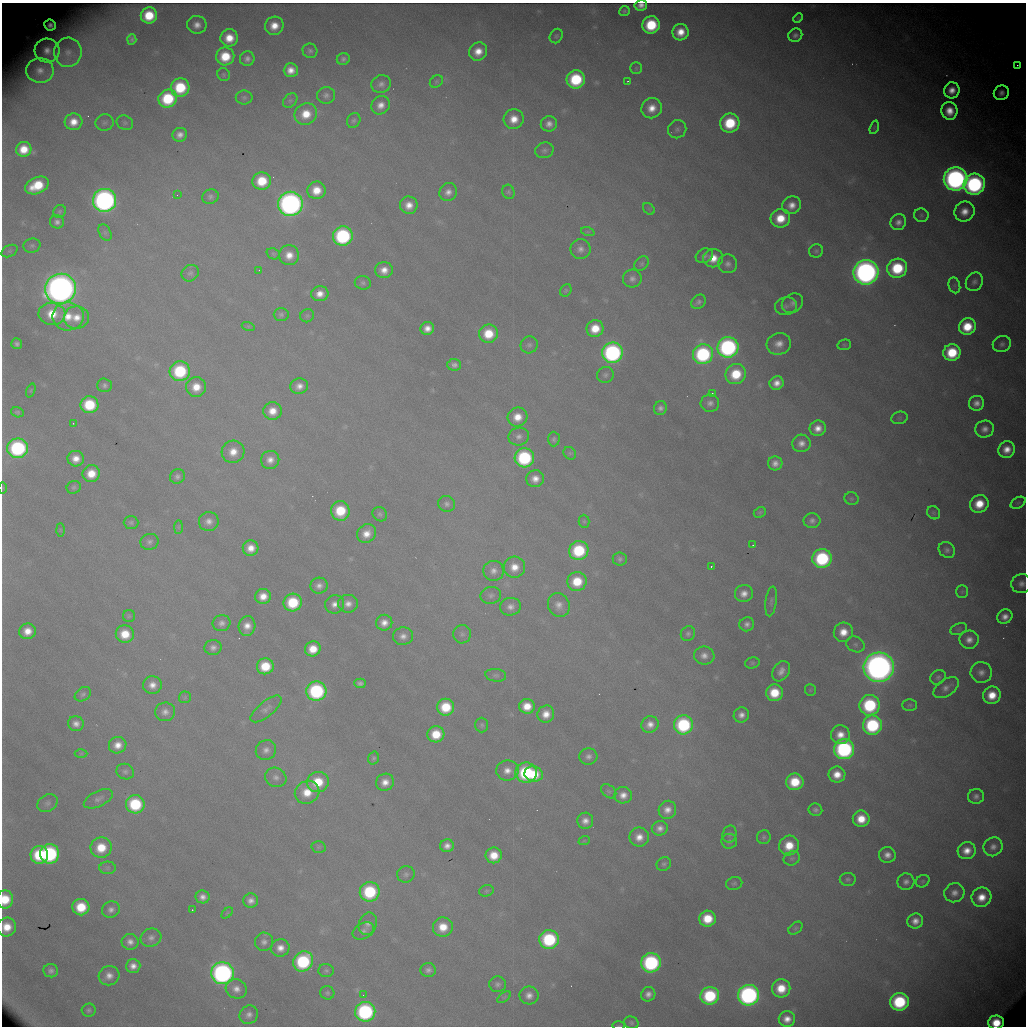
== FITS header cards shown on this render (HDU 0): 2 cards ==
NAXIS1  =                 1024 /fastest changing axis
NAXIS2  =                 1024 /next to fastest changing axis

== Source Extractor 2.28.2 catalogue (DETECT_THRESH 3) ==
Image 1024 x 1024 px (HDU 0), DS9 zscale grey, 1 PNG px = 1 image px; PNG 1028 x 1028 px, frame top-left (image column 1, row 1024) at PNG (2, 3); each listed source drawn as its Kron ellipse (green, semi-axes under 4 px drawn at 4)
Background 11300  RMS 100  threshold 310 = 3 sigma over >= 5 px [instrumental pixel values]
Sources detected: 342; all 342 listed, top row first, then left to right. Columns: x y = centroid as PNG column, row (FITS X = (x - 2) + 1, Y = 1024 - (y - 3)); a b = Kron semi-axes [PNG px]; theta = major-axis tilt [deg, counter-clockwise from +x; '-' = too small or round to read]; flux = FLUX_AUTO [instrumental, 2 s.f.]
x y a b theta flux
641 5 6 5 - 4.2e+04
624 11 5 5 - 1.4e+04
149 15 8 8 - 2.5e+05
798 18 5 4 - 8.1e+03
50 25 6 5 - 3.6e+04
197 25 9 9 - 6.1e+04
651 25 9 8 - 3.8e+05
274 26 9 9 - 1.1e+05
681 32 8 8 - 1.2e+05
795 35 7 6 - 2.6e+04
556 36 7 6 - 1.5e+04
229 38 9 8 - 1.4e+05
132 39 5 4 - 1.4e+04
47 50 12 12 - 8.2e+04
310 51 7 7 - 2.2e+04
478 51 9 8 - 1.1e+05
68 52 14 13 - 9.2e+04
225 56 9 9 - 2.4e+05
247 59 7 7 - 3.4e+04
343 59 6 6 - 2.5e+04
1017 65 2 2 - 1.0e+04
636 68 6 6 - 1.3e+04
40 70 14 12 -3 8.5e+04
291 70 7 7 - 7.6e+04
224 75 7 6 - 1.4e+04
576 79 9 9 - 5.0e+05
436 81 7 5 38 1.3e+04
628 81 3 2 - 5.6e+03
381 84 10 9 - 3.8e+04
180 87 9 9 - 3.8e+05
952 90 8 7 - 8.6e+04
1001 93 8 7 - 4.3e+04
326 95 9 8 - 2.8e+04
244 97 8 7 - 2.0e+04
168 99 9 8 - 4.5e+05
290 100 8 6 47 1.7e+04
381 105 10 8 47 6.8e+04
652 108 10 10 - 1.1e+05
949 111 9 8 - 1.2e+05
306 114 11 10 - 1.6e+05
514 119 10 9 - 1.2e+05
354 120 8 6 61 1.8e+04
74 122 9 8 - 1.0e+05
105 123 9 8 - 2.4e+04
125 123 8 7 - 1.9e+04
730 123 10 9 - 4.1e+05
549 124 8 7 - 4.9e+04
874 127 7 4 71 9.1e+03
677 129 9 9 - 3.1e+04
180 135 7 7 - 4.7e+04
24 149 8 7 - 1.4e+05
544 150 9 8 - 2.5e+04
955 179 12 11 - 3.3e+06
262 181 9 8 - 2.6e+05
974 184 11 10 - 1.7e+06
37 185 12 8 24 2.7e+05
316 190 9 9 - 1.4e+05
448 192 9 8 - 5.0e+04
508 192 7 6 - 1.5e+04
177 195 2 2 - 2.9e+03
210 197 8 7 - 2.2e+04
105 200 11 11 - 3.1e+06
290 204 12 12 - 3.6e+06
409 205 9 8 - 8.4e+04
792 205 10 8 28 7.6e+04
649 209 6 5 - 1.4e+04
60 211 7 6 - 1.4e+04
964 212 10 9 - 9.8e+04
921 215 7 6 - 1.5e+04
780 218 10 9 - 1.9e+05
57 222 7 6 - 2.9e+04
898 222 8 7 - 4.4e+04
105 232 9 6 -64 1.8e+04
588 232 7 4 -18 1.3e+04
343 236 10 9 - 1.0e+06
32 246 8 7 - 1.9e+04
580 249 10 10 - 4.5e+04
9 251 8 5 26 1.6e+04
816 251 7 6 - 1.7e+04
273 254 7 5 -22 1.2e+04
289 255 10 10 - 9.6e+04
704 256 9 7 26 2.6e+04
713 258 10 9 - 1.2e+05
642 264 8 6 45 1.8e+04
728 264 9 9 - 3.8e+04
897 268 10 9 - 4.7e+05
259 270 3 3 - 3.8e+03
384 270 9 8 - 7.6e+04
866 272 12 12 - 4.0e+06
190 273 9 7 38 2.4e+04
632 279 9 9 - 3.8e+04
974 282 9 8 - 3.4e+04
363 283 8 7 - 2.1e+04
954 285 8 5 -73 1.8e+04
60 289 15 15 - 6.2e+06
566 290 7 5 59 1.1e+04
320 294 9 7 6 7.5e+04
698 302 8 6 44 2.6e+04
792 303 11 9 35 3.8e+04
786 306 11 9 9 3.4e+04
52 314 13 11 -7 1.9e+05
281 314 7 6 - 1.8e+04
68 316 15 14 - 1.7e+05
307 316 7 6 - 1.5e+04
76 317 12 11 - 1.1e+05
248 326 6 4 -18 9.8e+03
967 327 8 8 - 2.3e+05
427 328 7 6 - 6.3e+04
595 328 8 8 - 1.7e+05
488 334 9 9 - 2.2e+05
17 344 5 5 - 2.4e+04
779 344 12 11 - 8.1e+04
1002 344 9 8 - 3.0e+04
529 345 9 8 - 2.5e+04
844 345 7 5 11 1.2e+04
728 347 10 10 - 1.7e+06
612 353 10 10 - 1.7e+06
952 353 8 8 - 3.1e+05
703 354 10 10 - 9.8e+05
454 365 7 6 - 2.9e+04
180 371 10 10 - 5.6e+05
736 374 10 10 - 2.8e+05
605 375 8 8 - 2.3e+04
777 383 7 6 - 6.9e+04
104 385 7 7 - 2.1e+04
299 386 9 7 15 5.7e+04
196 387 10 10 - 1.3e+05
31 390 7 3 69 8.6e+03
712 393 3 3 - 6.2e+03
710 403 9 9 - 3.6e+04
977 403 7 7 - 5.4e+04
89 405 9 8 - 3.6e+05
660 408 7 6 - 2.8e+04
273 411 9 9 - 1.0e+05
17 412 6 5 - 1.5e+04
517 417 10 9 - 1.2e+05
899 418 8 6 14 1.8e+04
73 423 3 2 - 1.0e+04
818 428 8 7 - 7.5e+04
985 429 9 8 - 5.2e+04
519 437 10 9 - 4.0e+04
554 439 7 6 - 1.6e+04
801 443 9 8 - 5.5e+04
18 448 10 9 - 1.1e+06
1007 449 8 8 - 9.5e+04
233 452 11 11 - 1.1e+05
570 453 7 5 -44 1.5e+04
524 458 10 9 - 7.6e+05
76 459 8 7 - 8.3e+04
270 460 9 9 - 6.1e+04
775 463 7 7 - 4.9e+04
91 474 9 8 - 1.5e+05
177 476 7 7 - 2.4e+04
535 479 9 8 - 7.0e+04
74 487 7 6 - 1.8e+04
3 488 6 4 90 8.9e+03
851 499 7 6 - 1.4e+04
1018 503 8 5 30 1.4e+04
447 504 8 8 - 2.8e+04
979 504 9 8 - 1.9e+05
340 511 10 9 - 2.9e+05
760 512 6 5 - 1.3e+04
934 513 7 6 - 1.4e+04
380 514 8 6 -44 1.9e+04
209 521 10 9 - 5.2e+04
584 521 6 5 - 1.2e+04
812 521 8 7 - 3.1e+04
131 522 7 6 - 1.6e+04
179 527 7 4 89 1.3e+04
60 530 7 4 -89 1.0e+04
366 534 10 9 - 9.3e+04
149 542 9 8 - 2.9e+04
753 545 4 4 - 5.1e+03
251 548 8 7 - 8.9e+04
947 550 9 7 -43 2.7e+04
579 551 10 9 - 5.0e+05
822 558 10 9 - 7.7e+05
620 559 7 6 - 2.0e+04
711 566 3 2 - 7.1e+03
514 567 11 10 - 1.1e+05
493 571 10 10 - 5.1e+04
577 581 10 9 - 2.3e+05
1021 584 10 9 - 4.6e+04
319 586 8 8 - 4.6e+04
962 592 6 5 - 1.2e+04
744 594 9 8 - 6.4e+04
491 595 10 8 13 3.1e+04
263 596 8 7 - 9.4e+04
771 601 15 5 83 2.3e+04
293 602 9 9 - 3.6e+05
335 604 9 9 - 5.7e+04
348 604 10 9 - 5.9e+04
559 605 12 10 -61 6.2e+04
510 607 10 9 - 5.0e+04
129 616 6 6 - 1.3e+04
1005 617 8 7 - 6.0e+04
222 623 9 8 - 3.7e+04
384 623 8 8 - 6.3e+04
747 624 7 7 - 3.3e+04
247 626 10 8 78 7.7e+04
959 629 9 5 20 1.7e+04
27 631 8 8 - 9.9e+04
843 632 10 9 - 1.2e+05
125 634 9 8 - 1.7e+05
462 634 9 9 - 2.9e+04
688 634 8 7 - 2.1e+04
403 636 10 8 5 4.8e+04
969 640 9 9 - 6.4e+04
855 644 9 7 -25 2.4e+04
213 647 8 7 - 3.5e+04
313 649 8 7 - 1.4e+05
704 655 10 9 - 5.2e+04
752 663 7 5 14 1.3e+04
265 666 8 8 - 2.3e+05
879 667 15 14 - 6.0e+06
781 671 11 8 57 5.7e+04
981 672 11 10 - 5.5e+04
496 675 10 6 -7 2.1e+04
938 677 8 7 - 2.2e+04
360 683 5 5 - 2.3e+04
152 685 9 9 - 6.9e+04
946 688 14 8 35 4.7e+04
810 690 6 5 - 1.1e+04
316 691 10 9 - 9.0e+05
774 693 8 8 - 2.3e+05
83 694 9 6 34 2.0e+04
992 695 9 8 - 1.6e+05
185 697 6 6 - 1.3e+04
870 705 10 10 - 6.9e+05
910 705 7 5 1 1.5e+04
527 706 8 7 - 1.3e+05
446 707 8 8 - 2.6e+05
266 709 19 7 39 4.5e+04
165 712 10 9 - 4.7e+04
546 714 8 8 - 8.8e+04
741 715 8 7 - 5.0e+04
76 724 8 7 - 4.7e+04
650 724 9 8 - 6.0e+04
482 725 7 6 - 1.6e+04
683 725 9 9 - 7.0e+05
872 725 10 9 - 7.5e+05
436 734 8 8 - 2.0e+05
840 735 9 9 - 9.7e+04
118 745 9 8 - 8.3e+04
844 749 10 10 - 1.4e+06
266 750 10 9 - 4.7e+04
81 753 6 4 1 1.0e+04
588 756 9 8 - 3.6e+04
373 758 6 5 - 1.5e+04
507 770 11 10 - 7.4e+04
125 772 9 7 -24 2.6e+04
526 773 11 10 - 6.8e+05
534 774 9 7 -12 2.0e+05
837 775 8 8 - 1.1e+05
276 777 11 9 -29 4.2e+04
318 782 11 10 - 2.5e+05
385 782 9 8 - 7.6e+04
795 782 9 8 - 2.6e+05
609 791 8 6 -39 1.6e+04
307 792 12 11 - 1.6e+05
623 795 9 8 - 6.5e+04
976 796 8 7 - 3.4e+04
98 799 15 7 25 3.8e+04
48 803 11 8 31 2.8e+04
135 804 9 9 - 4.8e+05
667 810 9 8 - 6.6e+04
815 810 7 6 - 2.5e+04
861 819 8 8 - 1.6e+05
585 821 8 8 - 5.6e+04
660 828 8 7 - 4.5e+04
729 834 8 7 - 2.1e+04
639 837 10 9 - 8.5e+04
764 837 7 7 - 1.8e+04
584 841 6 3 19 7.9e+03
729 841 8 7 - 2.3e+04
447 846 7 6 - 4.9e+04
789 846 10 9 - 1.8e+05
318 847 7 6 - 1.5e+04
993 847 10 9 - 4.6e+04
101 848 10 10 - 2.1e+05
967 851 9 8 - 9.5e+04
50 854 10 9 - 1.1e+06
39 855 9 9 - 4.2e+05
494 855 8 8 - 1.5e+05
887 855 8 8 - 5.7e+04
792 858 8 6 23 2.0e+04
664 864 7 6 - 1.8e+04
108 868 8 6 0 1.9e+04
406 874 9 8 - 2.5e+04
848 879 8 6 -2 1.8e+04
923 881 7 5 32 1.3e+04
906 882 8 8 - 3.9e+04
734 883 8 6 16 1.8e+04
486 891 7 5 16 1.5e+04
370 892 10 9 - 5.6e+05
954 893 10 9 - 5.6e+04
203 897 7 6 - 4.6e+04
981 897 10 9 - 1.4e+05
5 899 9 8 - 2.2e+05
251 901 7 7 - 4.5e+04
81 907 8 8 - 2.4e+05
111 910 9 8 - 3.9e+04
192 910 2 2 - 4.0e+03
227 913 6 4 44 1.1e+04
708 919 8 8 - 2.2e+05
915 921 8 7 - 6.6e+04
368 924 11 9 70 4.1e+04
7 927 9 9 - 1.5e+05
443 927 10 9 - 1.6e+05
795 928 8 5 41 1.5e+04
363 931 11 7 29 3.4e+04
151 938 10 9 - 3.9e+04
549 939 10 9 - 6.7e+05
130 942 8 8 - 4.6e+04
264 942 9 9 - 3.9e+04
280 948 9 8 - 7.1e+04
303 961 10 9 - 7.4e+05
651 963 10 9 - 1.2e+06
133 966 7 7 - 5.8e+04
326 970 7 6 - 1.8e+04
428 970 7 7 - 3.1e+04
51 971 7 6 - 3.2e+04
222 973 11 11 - 2.6e+06
109 976 10 9 - 6.8e+04
497 984 8 7 - 2.6e+04
781 988 9 9 - 1.9e+05
236 989 11 9 -25 6.4e+04
327 993 7 6 - 1.7e+04
648 994 7 7 - 4.4e+04
363 995 4 3 - 6.7e+03
529 995 9 9 - 5.6e+04
749 995 10 10 - 2.2e+06
710 996 9 8 - 5.8e+05
504 997 8 4 37 1.4e+04
899 1002 9 9 - 6.8e+05
89 1010 7 6 - 1.9e+04
365 1012 10 10 - 1.2e+06
249 1015 9 8 - 4.3e+04
787 1019 8 7 - 7.6e+04
996 1022 8 7 - 2.0e+05
631 1023 7 6 - 1.7e+04
619 1026 6 3 0 7.7e+03
At the frame edge (FLAGS 8, measured only in part): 7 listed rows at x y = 641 5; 3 488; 1021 584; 5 899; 7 927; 996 1022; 619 1026